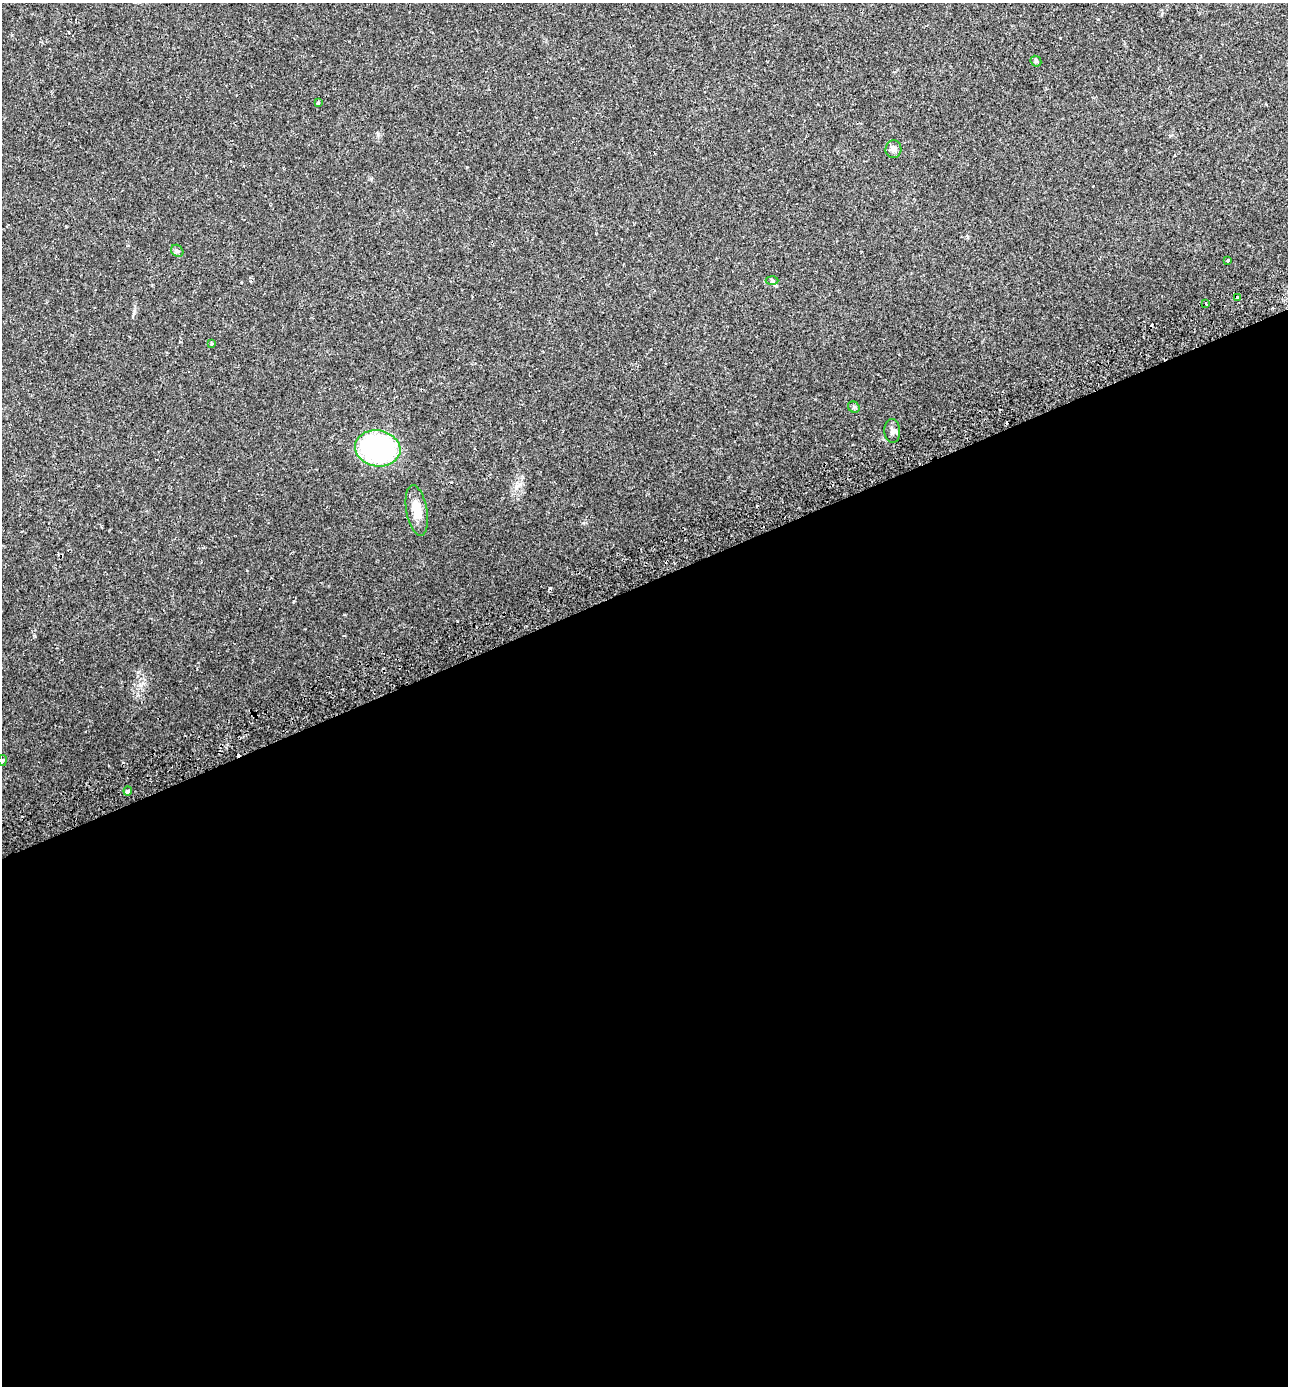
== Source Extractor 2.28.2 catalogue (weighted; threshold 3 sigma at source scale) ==
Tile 15 of 4 x 4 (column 3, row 4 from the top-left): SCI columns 2787-4072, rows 61-1444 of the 5518 x 5659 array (HDU 1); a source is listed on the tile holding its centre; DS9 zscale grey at full resolution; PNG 1290 x 1388 px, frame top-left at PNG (2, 3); each listed source drawn as its Kron ellipse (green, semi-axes under 4 px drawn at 4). Shown black and unused: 58% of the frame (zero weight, under 2 of 3 exposures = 5% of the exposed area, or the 3 px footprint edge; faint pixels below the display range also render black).
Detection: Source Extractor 2.28.2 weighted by HDU 2 'WHT'; one run over the whole footprint, this tile lists its part. Background 0.0301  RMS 0.0029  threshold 0.0129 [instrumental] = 3 sigma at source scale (4.5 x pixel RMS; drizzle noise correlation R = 1.50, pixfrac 1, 0.0396/0.0396 arcsec/px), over >= 5 px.
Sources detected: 19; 4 cosmic-ray / hot-pixel residue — neither listed nor drawn; the other 15 listed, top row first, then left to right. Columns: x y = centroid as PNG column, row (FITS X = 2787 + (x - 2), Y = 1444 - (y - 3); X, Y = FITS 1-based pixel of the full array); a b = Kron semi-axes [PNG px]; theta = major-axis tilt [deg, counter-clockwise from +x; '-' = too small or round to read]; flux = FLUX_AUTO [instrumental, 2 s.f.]
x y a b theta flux
1036 61 6 5 - 0.45
318 103 3 3 - 0.49
893 149 9 8 - 1.2
177 251 7 5 -42 0.53
1228 260 3 2 - 0.4
772 280 6 4 -2 0.43
1238 298 4 3 - 2.9
1206 303 3 2 - 0.33
212 343 4 3 - 0.34
854 407 6 5 - 0.49
892 431 12 8 -87 1.2
378 448 23 18 -10 46
417 510 25 10 -80 4.4
2 760 5 3 - 0.31
128 791 4 4 - 0.67